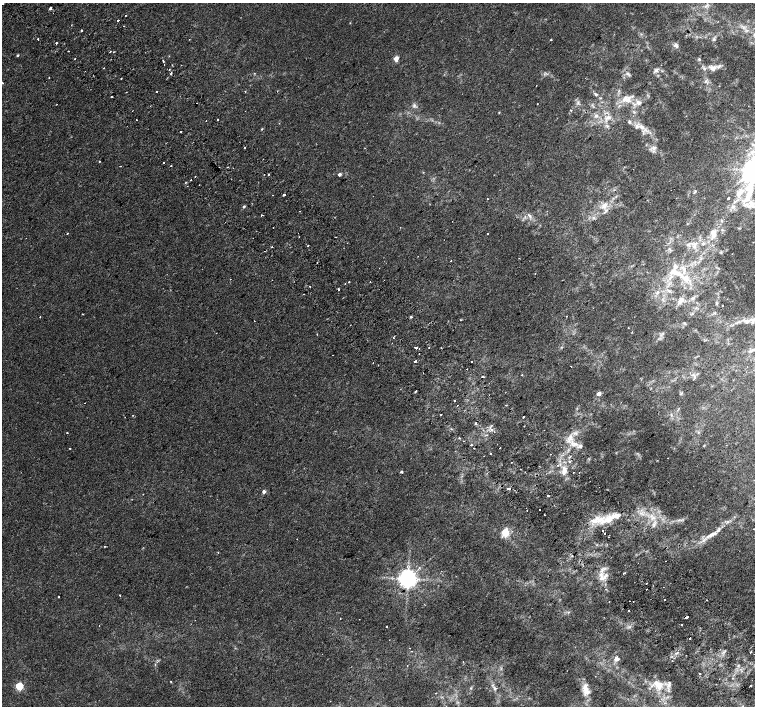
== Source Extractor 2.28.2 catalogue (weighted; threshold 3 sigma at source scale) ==
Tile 6 of 4 x 4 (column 2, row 2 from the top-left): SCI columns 1550-3054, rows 3012-4418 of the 6115 x 6087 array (HDU 1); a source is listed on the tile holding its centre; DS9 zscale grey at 2 x 2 block average (1 PNG px = mean of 2 x 2 image px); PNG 757 x 708 px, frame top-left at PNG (2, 3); no overlay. Shown black and unused: <1% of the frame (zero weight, under 2 of 3 exposures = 3% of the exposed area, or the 3 px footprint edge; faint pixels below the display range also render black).
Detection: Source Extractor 2.28.2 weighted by HDU 2 'WHT'; one run over the whole footprint, this tile lists its part. Background 0.00425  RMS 0.0025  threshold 0.011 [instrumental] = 3 sigma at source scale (4.5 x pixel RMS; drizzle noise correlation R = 1.50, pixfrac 1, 0.0396/0.0396 arcsec/px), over >= 5 px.
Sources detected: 194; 20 cosmic-ray / hot-pixel residue — not listed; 9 inside a brighter listed object's ellipse — not listed separately; the other 165 listed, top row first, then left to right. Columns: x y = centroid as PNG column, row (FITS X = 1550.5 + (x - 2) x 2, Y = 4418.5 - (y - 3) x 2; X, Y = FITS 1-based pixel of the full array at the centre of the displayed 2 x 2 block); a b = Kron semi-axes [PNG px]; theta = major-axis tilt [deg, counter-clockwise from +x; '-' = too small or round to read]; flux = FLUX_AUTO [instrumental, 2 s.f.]
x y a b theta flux
3 4 2 2 - 4
50 8 3 2 - 2.8
126 16 2 2 - 0.43
118 20 2 2 - 1.2
350 23 3 2 - 0.26
81 30 2 2 - 1.7
38 39 2 2 - 2
189 39 2 2 - 0.17
714 39 5 3 - 0.87
551 40 2 2 - 0.52
56 43 2 2 - 1.4
676 45 7 5 -51 1.4
110 51 2 2 - 0.28
113 52 2 2 - 0.28
18 55 3 2 - 0.53
396 58 3 3 - 7.1
75 59 2 2 - 0.27
699 59 4 3 - 0.54
163 61 2 2 - 0.92
713 68 9 8 - 3.4
656 70 7 3 34 1.2
171 73 2 2 - 1.3
49 78 2 2 - 0.55
121 78 2 2 - 0.3
2 83 2 2 - 0.59
536 86 2 2 - 0.19
157 91 2 2 - 0.43
245 91 2 2 - 0.3
126 92 2 2 - 0.19
596 94 5 3 - 0.85
112 97 2 2 - 1.3
628 99 10 5 54 2.9
639 103 7 5 -23 2.3
537 104 2 2 - 0.18
414 105 6 3 67 1
571 110 3 2 - 0.62
499 112 3 2 - 0.35
596 116 5 4 - 1.5
608 117 10 5 23 2.6
218 119 2 2 - 0.91
629 122 4 4 - 0.91
641 127 8 5 -50 2.8
262 129 3 2 - 0.45
245 148 2 2 - 1.4
653 148 5 4 - 1.5
99 161 2 2 - 0.31
163 163 2 2 - 1.1
120 166 2 2 - 0.5
227 167 2 2 - 0.42
752 170 8 6 -1 390
269 174 2 2 - 1.1
340 174 3 2 - 1.7
195 176 2 2 - 0.29
191 180 2 2 - 0.26
750 189 27 10 80 15
695 191 6 3 55 0.66
284 195 2 2 - 17
728 198 2 2 - 0.48
487 199 2 2 - 0.48
604 205 11 6 58 3.5
244 206 3 2 - 1.1
733 206 5 3 - 0.82
262 215 4 2 - 0.42
530 216 4 2 - 0.59
273 228 2 2 - 0.65
67 233 2 2 - 0.39
487 233 2 2 - 0.38
713 234 13 7 78 4.3
308 245 2 2 - 0.4
694 245 10 4 -82 2.1
451 261 2 2 - 0.29
676 272 14 6 -26 5.1
535 273 2 2 - 0.23
230 279 2 2 - 0.17
349 282 2 2 - 1.9
370 282 2 2 - 0.28
345 283 2 2 - 0.3
309 286 2 2 - 0.51
338 289 2 2 - 1.9
680 301 6 5 - 1.9
722 305 2 2 - 0.56
82 314 2 2 - 0.37
566 316 2 2 - 0.25
40 317 2 2 - 0.51
411 317 2 2 - 1.2
460 320 3 2 - 0.43
747 321 5 4 - 1.5
753 321 11 4 65 2
632 332 2 2 - 0.3
317 334 2 2 - 0.4
394 338 2 2 - 0.69
392 343 2 2 - 0.3
416 348 2 2 - 3.7
753 350 5 3 - 1
415 361 2 2 - 1.9
471 362 2 2 - 1.7
571 366 2 2 - 0.41
467 369 2 2 - 0.18
522 375 2 2 - 0.63
693 375 6 2 -40 0.95
483 377 2 2 - 10
416 391 2 2 - 1.2
599 394 3 2 - 6
454 400 2 2 - 0.49
85 403 2 2 - 0.15
506 405 2 2 - 0.59
441 414 2 2 - 0.32
133 415 2 2 - 0.22
523 417 2 2 - 0.93
492 430 4 3 - 1.1
67 433 2 2 - 0.4
570 437 6 3 -79 1.6
459 438 2 2 - 0.55
574 444 11 6 9 4
471 445 2 2 - 0.84
70 448 2 2 - 0.66
500 448 2 2 - 0.86
491 454 2 2 - 0.5
511 462 2 2 - 0.26
401 472 2 2 - 1.1
564 472 9 6 69 3.5
579 472 2 2 - 1
508 488 3 2 - 8.2
264 491 2 2 - 2.4
548 495 2 2 - 0.93
526 508 2 2 - 2.2
527 510 2 2 - 0.29
540 510 2 2 - 0.68
544 515 2 2 - 0.43
599 520 17 9 4 9.9
654 524 4 3 - 0.95
603 531 2 2 - 2
505 532 3 3 - 25
711 535 17 5 24 4.5
104 546 3 2 - 0.37
624 573 2 2 - 0.78
602 578 6 2 4 1.3
408 579 5 4 - 420
646 583 2 2 - 0.82
606 589 2 2 - 0.35
646 589 2 2 - 0.19
120 595 2 2 - 0.95
59 597 2 2 - 0.43
665 599 2 2 - 0.8
706 600 2 2 - 0.27
629 610 2 2 - 1.1
686 617 2 2 - 12
340 618 2 2 - 0.41
681 625 2 2 - 0.82
99 626 2 2 - 0.22
386 627 2 2 - 1.1
690 638 2 2 - 2.9
751 652 2 2 - 2.2
676 653 3 3 - 0.63
616 659 3 2 - 7.7
463 661 2 2 - 0.24
407 665 2 2 - 0.26
699 673 2 2 - 0.71
171 681 2 2 - 0.71
659 684 12 8 -79 5.7
751 685 2 2 - 0.84
19 686 3 3 - 31
471 688 3 3 - 0.49
586 691 13 7 -44 4.3
436 693 2 2 - 0.27
Overlapping masked pixels (flux is a lower limit): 1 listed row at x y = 508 488
Isophote crosses this tile's border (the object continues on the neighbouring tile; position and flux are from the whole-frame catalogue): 4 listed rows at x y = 3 4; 752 170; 750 189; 753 321
Diffuse or blended objects may show on this block-average render without a row.